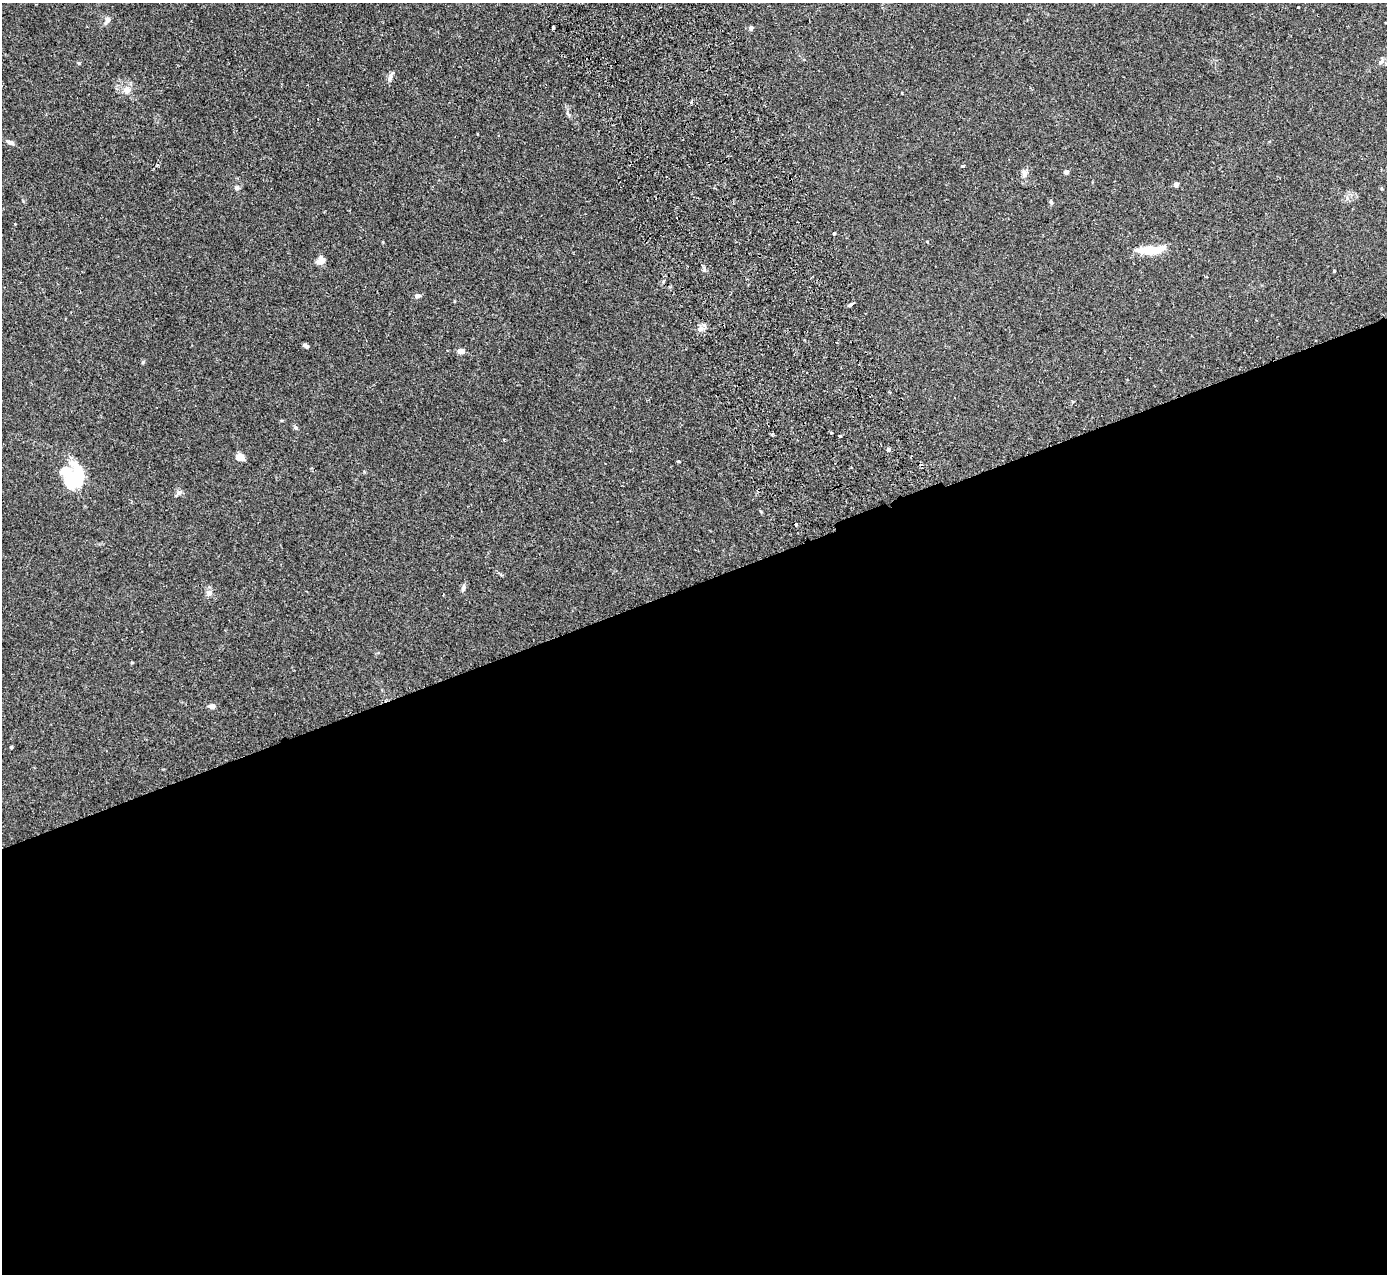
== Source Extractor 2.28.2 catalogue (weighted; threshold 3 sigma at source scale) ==
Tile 15 of 4 x 4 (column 3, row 4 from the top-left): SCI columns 2825-4209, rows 181-1452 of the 5648 x 5578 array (HDU 1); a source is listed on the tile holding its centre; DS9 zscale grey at full resolution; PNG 1389 x 1276 px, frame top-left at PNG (2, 3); no overlay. Shown black and unused: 54% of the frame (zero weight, under 2 of 3 exposures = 3% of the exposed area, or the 3 px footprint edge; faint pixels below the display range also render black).
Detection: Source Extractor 2.28.2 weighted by HDU 2 'WHT'; one run over the whole footprint, this tile lists its part. Background 0.0538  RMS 0.0051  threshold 0.0229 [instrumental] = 3 sigma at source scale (4.5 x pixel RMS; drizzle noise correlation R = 1.50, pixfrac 1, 0.05/0.05 arcsec/px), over >= 5 px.
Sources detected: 43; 3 inside a brighter object's white glare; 2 cosmic-ray / hot-pixel residue — not listed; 1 inside a brighter listed object's ellipse — not listed separately; the other 37 listed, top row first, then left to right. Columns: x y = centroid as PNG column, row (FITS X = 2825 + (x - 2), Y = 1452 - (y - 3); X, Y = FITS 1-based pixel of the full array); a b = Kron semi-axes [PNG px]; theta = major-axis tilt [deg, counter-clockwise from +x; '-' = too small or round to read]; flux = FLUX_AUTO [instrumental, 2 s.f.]
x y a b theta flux
107 20 10 7 54 1.9
553 28 3 3 - 1.1
751 28 6 5 - 1.2
1381 62 10 5 52 1.5
79 63 4 4 - 0.53
391 76 15 5 69 1.8
127 90 10 9 - 3.3
568 114 8 4 -52 0.87
10 142 11 5 -24 1.6
963 165 4 3 - 1.1
1066 172 4 4 - 2.5
1024 173 12 6 -89 2
1176 184 5 5 - 1.5
237 188 6 5 - 0.97
1051 202 6 4 -66 0.81
15 224 3 3 - 0.29
834 233 3 3 - 0.69
1151 250 35 9 3 11
321 261 11 8 26 3
1334 271 3 3 - 0.46
417 296 8 5 3 1.3
850 305 5 4 - 0.8
701 329 9 4 45 1.5
306 346 5 4 - 1.6
460 351 7 5 0 3
295 428 7 4 -20 0.79
831 433 3 3 - 1.2
840 436 3 3 - 2
888 449 4 4 - 0.65
239 457 9 7 -22 3.5
678 461 4 3 - 0.54
79 473 31 12 -86 14
180 492 8 5 30 1.2
463 588 11 5 76 1.4
209 592 6 6 - 3.1
212 706 8 6 -1 1.8
11 747 3 3 - 0.72
Unlisted compact peaks at least as high as the median listed source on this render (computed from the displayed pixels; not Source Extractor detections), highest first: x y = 143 362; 704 270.